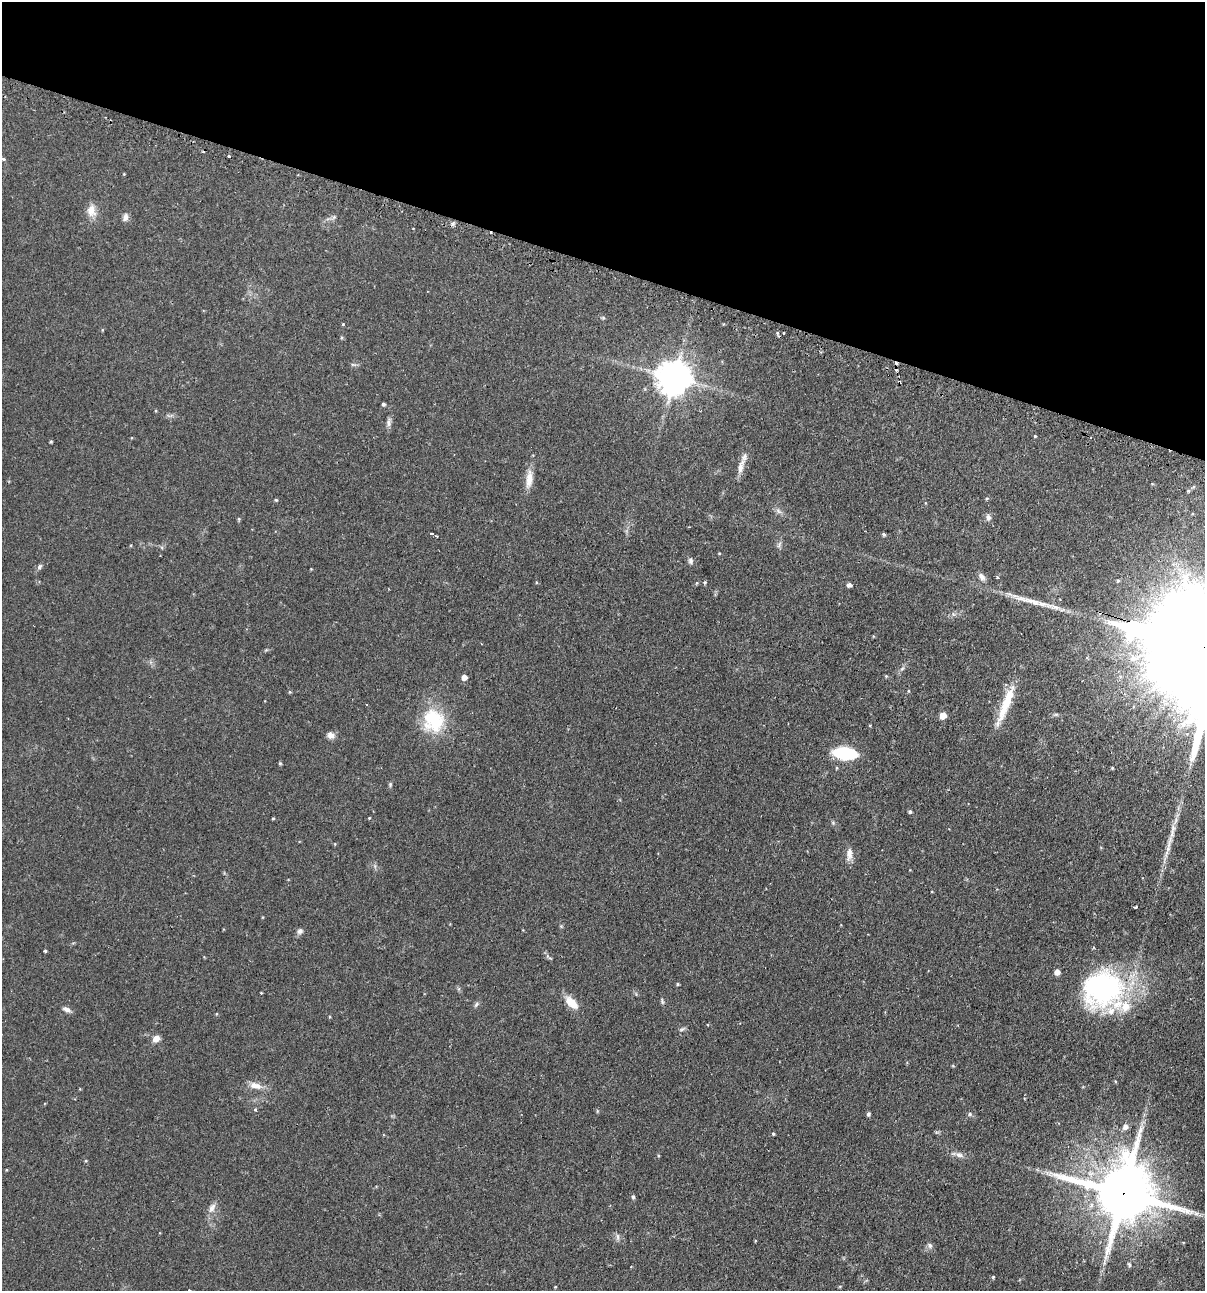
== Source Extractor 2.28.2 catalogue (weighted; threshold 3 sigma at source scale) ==
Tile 2 of 4 x 4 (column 2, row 1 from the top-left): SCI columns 1359-2561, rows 3903-5191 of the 5246 x 5226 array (HDU 1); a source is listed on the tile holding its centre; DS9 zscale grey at full resolution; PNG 1207 x 1293 px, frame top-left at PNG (2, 2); no overlay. Shown black and unused: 21% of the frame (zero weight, under 2 of 3 exposures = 4% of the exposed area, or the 3 px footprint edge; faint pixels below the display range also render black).
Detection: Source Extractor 2.28.2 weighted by HDU 2 'WHT'; one run over the whole footprint, this tile lists its part. Background 0.089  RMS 0.0054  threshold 0.0243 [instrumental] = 3 sigma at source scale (4.5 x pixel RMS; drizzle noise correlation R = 1.50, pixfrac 1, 0.05/0.05 arcsec/px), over >= 5 px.
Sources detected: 94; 1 inside a brighter object's white glare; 7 cosmic-ray / hot-pixel residue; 1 long thin detection or spike segment (spike, bleed or trail) — not listed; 2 inside a brighter listed object's ellipse — not listed separately; the other 83 listed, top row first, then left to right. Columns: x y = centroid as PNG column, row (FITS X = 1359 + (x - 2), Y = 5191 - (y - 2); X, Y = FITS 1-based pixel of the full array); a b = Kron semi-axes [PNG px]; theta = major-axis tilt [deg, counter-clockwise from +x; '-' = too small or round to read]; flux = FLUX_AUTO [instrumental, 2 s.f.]
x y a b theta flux
3 159 3 3 - 0.83
124 174 3 3 - 0.37
91 211 16 11 -82 5.1
125 217 10 7 81 2.2
453 223 6 5 - 1
603 318 5 4 - 0.59
343 324 4 3 - 0.48
674 377 10 10 - 1000
384 404 3 3 - 0.99
389 422 15 5 86 1.9
1035 436 3 3 - 0.94
51 442 3 3 - 0.63
741 467 22 8 73 4.7
529 479 26 8 84 5.9
276 500 4 4 - 0.59
778 511 11 3 -40 1.3
988 517 9 7 -83 1.8
239 519 5 3 - 0.54
432 533 4 3 - 0.69
884 534 4 4 - 0.82
779 545 10 4 68 1.2
719 553 5 3 - 0.41
690 561 8 6 -77 1.4
40 567 8 5 52 1.2
981 577 11 7 -49 2.1
705 582 5 4 - 0.67
849 585 4 4 - 1.7
1148 628 14 3 -15 1200
902 669 6 4 4 0.76
886 676 4 4 - 0.52
464 677 5 4 - 3.6
908 691 5 3 - 0.45
290 692 4 4 - 0.54
1006 704 56 9 69 16
1056 714 6 4 1 0.82
943 715 5 5 - 8.1
433 721 32 29 -74 26
1187 734 5 5 - 0.71
331 735 10 8 -12 2.6
845 753 18 9 -8 35
280 763 4 3 - 0.7
1112 768 4 3 - 0.52
390 784 6 4 73 0.76
910 812 4 3 - 0.91
273 818 5 3 - 0.49
1169 842 25 6 74 5.5
849 854 17 7 83 3.5
1135 907 3 3 - 1.6
300 931 8 7 - 1.7
45 951 4 3 - 0.61
1057 972 5 4 - 3.8
678 984 4 3 - 0.67
1104 989 55 39 43 84
261 993 3 2 - 0.52
662 1001 10 3 -80 0.85
571 1003 19 9 -45 7.1
476 1004 8 5 50 1.1
67 1009 11 6 -24 2
216 1014 5 3 - 0.47
329 1017 5 3 - 0.48
682 1029 9 5 27 1.1
156 1039 8 6 31 3.8
953 1066 5 3 - 0.44
1115 1081 5 3 - 0.47
255 1086 18 8 -14 4.6
255 1109 3 3 - 1.1
868 1114 5 5 - 0.86
970 1114 6 5 - 0.89
1125 1126 7 6 - 2.6
773 1134 4 3 - 0.67
658 1155 4 3 - 0.48
959 1155 11 7 -20 2.2
1123 1193 20 16 -17 4300
633 1197 6 5 - 0.91
212 1208 14 7 61 3.2
1196 1213 7 5 -28 1.5
618 1237 10 4 -89 1.3
930 1245 8 6 -57 1.5
1104 1263 9 3 -85 1.1
1129 1265 7 4 -64 0.79
993 1277 4 3 - 0.5
555 1287 4 3 - 0.42
189 1290 3 2 - 0.44
Overlapping masked pixels (flux is a lower limit): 1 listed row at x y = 1123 1193
Isophote crosses this tile's border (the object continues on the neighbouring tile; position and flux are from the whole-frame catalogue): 1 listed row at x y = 189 1290